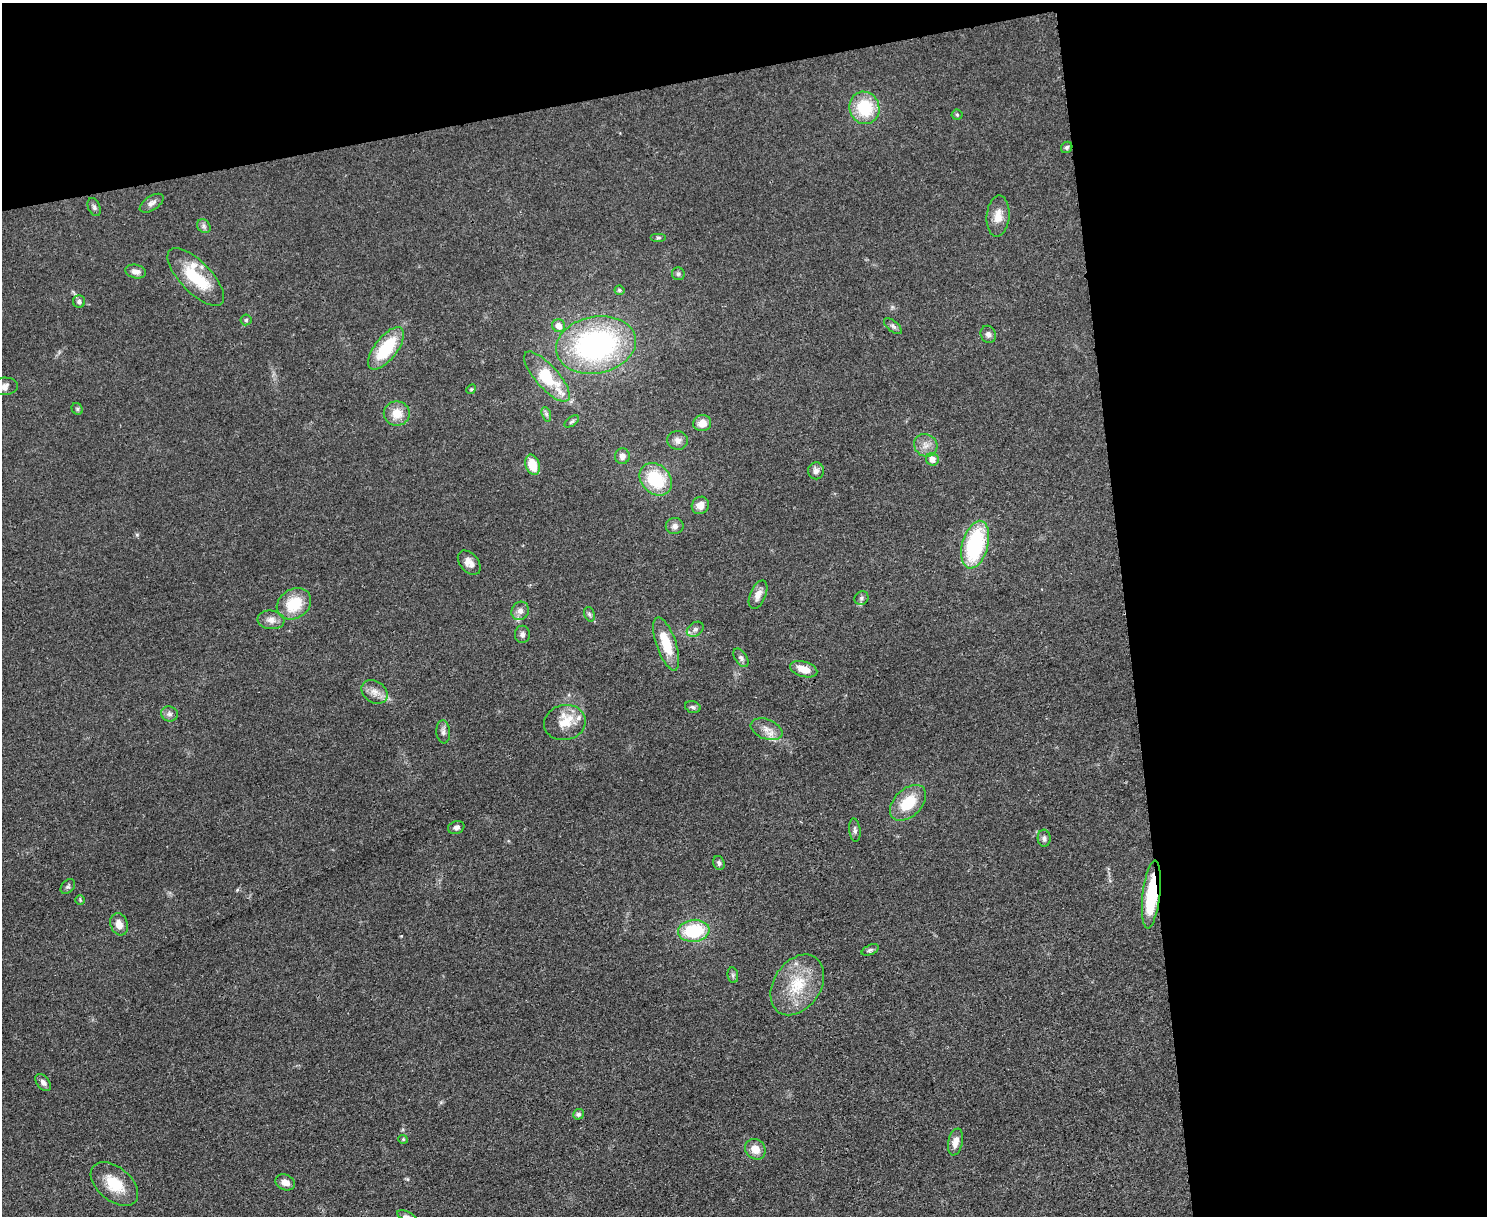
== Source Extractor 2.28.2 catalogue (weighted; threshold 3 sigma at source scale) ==
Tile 3 of 3 x 4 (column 3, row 1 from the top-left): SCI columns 3109-4593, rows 3647-4860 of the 4847 x 4868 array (HDU 1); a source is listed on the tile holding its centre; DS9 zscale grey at full resolution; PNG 1489 x 1218 px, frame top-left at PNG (2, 3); each listed source drawn as its Kron ellipse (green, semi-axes under 4 px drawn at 4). Shown black and unused: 31% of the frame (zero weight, under 3 of 4 exposures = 1% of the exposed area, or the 3 px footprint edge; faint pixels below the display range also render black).
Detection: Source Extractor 2.28.2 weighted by HDU 2 'WHT'; one run over the whole footprint, this tile lists its part. Background 0.0485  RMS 0.0049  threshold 0.022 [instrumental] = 3 sigma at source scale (4.5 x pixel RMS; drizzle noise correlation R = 1.50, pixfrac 1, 0.05/0.05 arcsec/px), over >= 5 px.
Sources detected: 78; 2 inside a brighter listed object's ellipse — not listed separately; the other 76 listed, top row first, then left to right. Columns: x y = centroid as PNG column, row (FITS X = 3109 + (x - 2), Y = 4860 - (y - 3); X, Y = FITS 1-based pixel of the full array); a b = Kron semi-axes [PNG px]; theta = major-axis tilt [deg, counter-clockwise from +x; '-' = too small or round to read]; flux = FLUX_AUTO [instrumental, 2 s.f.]
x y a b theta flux
864 108 16 14 -71 22
957 115 5 5 - 0.63
1067 147 6 5 - 1
152 203 13 7 33 2.2
94 207 9 6 -67 1.3
998 216 20 11 85 5.8
204 226 7 6 - 1.3
658 238 8 4 0 0.74
136 271 10 7 -12 2.7
678 274 6 6 - 1
196 277 37 15 -46 24
619 290 5 5 - 0.9
79 301 6 6 - 1.5
246 320 5 5 - 0.87
559 326 7 6 - 4.2
893 326 11 5 -40 1.4
988 334 9 7 -69 1.9
596 345 40 28 11 110
386 348 25 11 52 25
547 377 32 11 -48 24
4 386 14 8 5 2.8
471 389 5 4 - 0.58
77 409 6 5 - 0.79
397 413 13 12 - 7.7
546 414 7 4 -71 1.1
572 421 8 4 36 0.94
702 423 9 8 - 5
678 440 10 9 - 2.7
926 445 12 11 - 4
622 456 7 7 - 2.5
932 459 6 6 - 4
532 465 10 7 -71 10
816 471 8 8 - 2.2
656 479 18 14 -45 25
700 505 9 8 - 4
675 526 9 8 - 2
975 545 24 13 75 48
469 563 14 9 -50 3.6
758 595 15 8 67 4
861 598 7 6 - 1.2
294 604 18 14 33 16
520 611 9 8 - 2.6
589 614 7 5 -72 0.97
271 620 13 9 -5 3.5
695 629 9 6 36 1.7
522 634 9 7 -89 1.7
666 644 28 10 -71 13
741 658 10 6 -57 1.5
804 669 14 7 -16 6.1
375 692 14 10 -35 4.1
693 707 8 5 -16 1.1
169 714 8 7 - 1.8
565 723 21 17 12 9.8
767 729 16 10 -21 4.6
443 732 11 7 -85 1.9
908 803 21 13 45 15
456 827 8 6 16 1.9
855 830 12 5 -84 1.6
1044 838 8 6 -86 1.5
719 863 7 5 -72 1.2
68 887 8 6 47 1
1151 895 34 8 83 29
80 900 5 4 - 0.62
119 924 11 8 -70 4.6
694 931 16 11 6 26
870 950 9 5 23 1
733 975 8 5 -83 1
797 985 33 23 56 21
43 1082 10 6 -52 1.9
578 1114 5 5 - 1.2
403 1139 5 4 - 0.61
955 1142 13 7 78 4.4
755 1149 11 9 -47 5.5
285 1182 10 7 -22 3.6
114 1184 28 16 -40 14
407 1216 10 4 -24 1
Overlapping masked pixels (flux is a lower limit): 1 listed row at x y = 1151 895
Isophote crosses this tile's border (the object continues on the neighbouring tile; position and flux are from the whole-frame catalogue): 2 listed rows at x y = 4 386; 407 1216